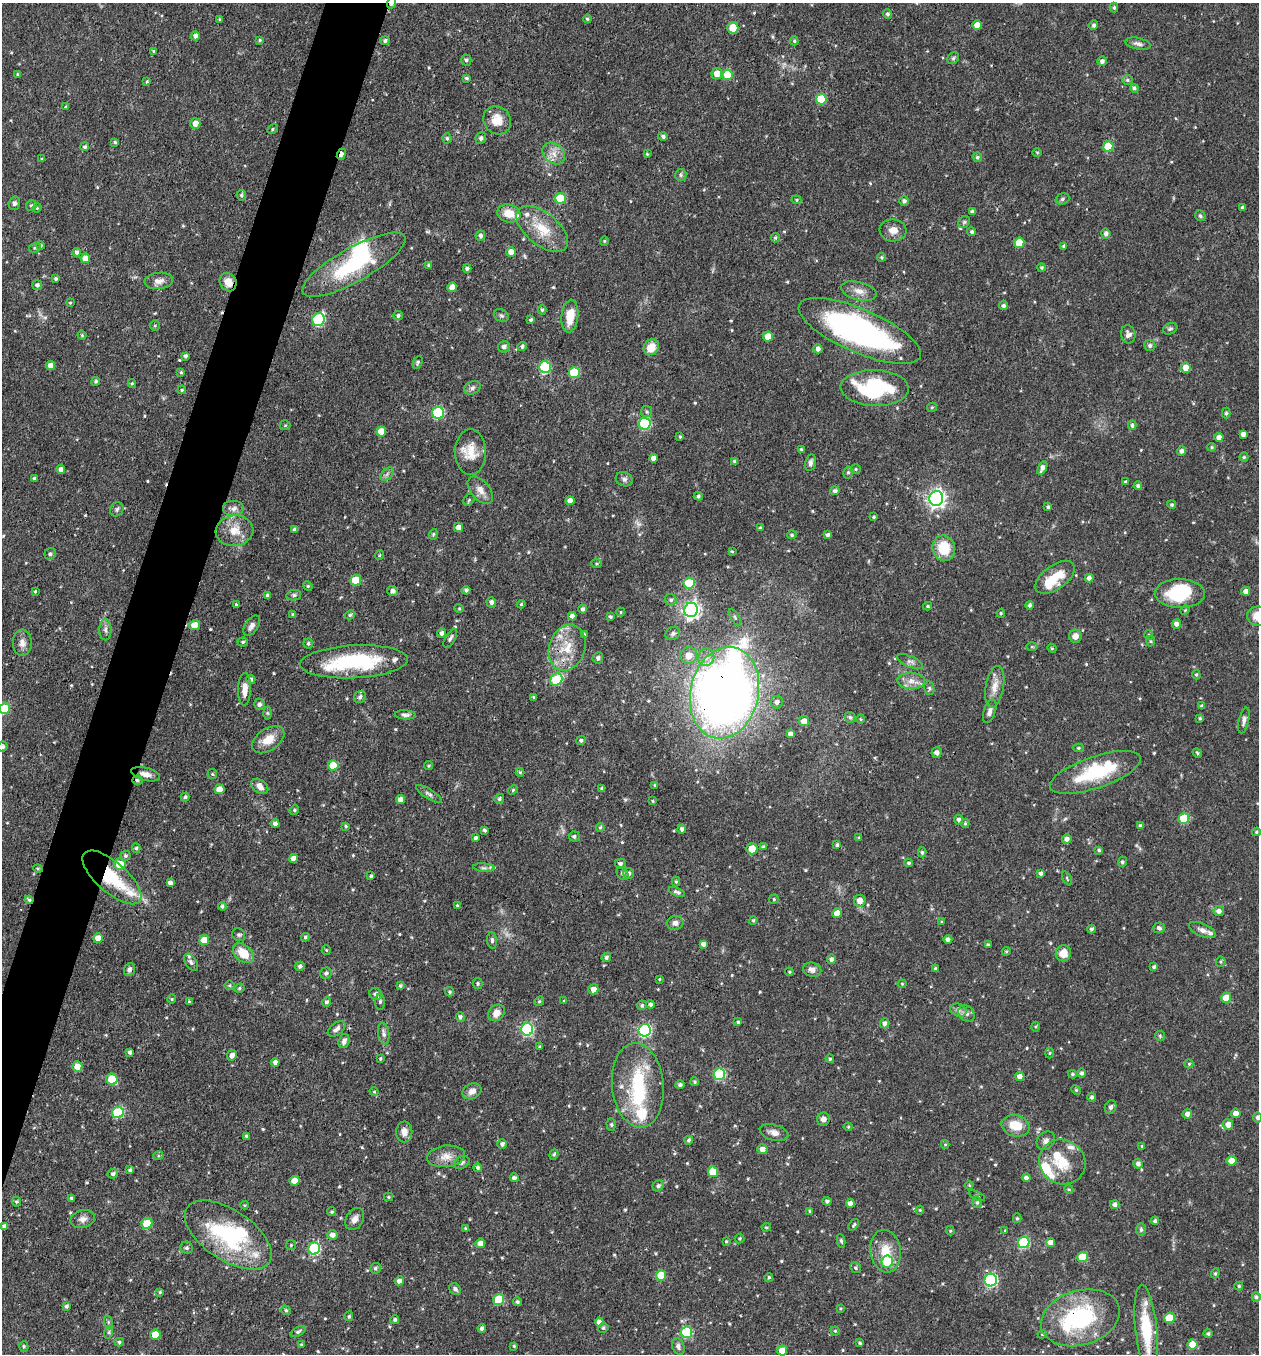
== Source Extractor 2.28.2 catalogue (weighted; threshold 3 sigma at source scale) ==
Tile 7 of 4 x 4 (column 3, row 2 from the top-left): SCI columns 2780-4036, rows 2708-4059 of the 5429 x 5415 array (HDU 1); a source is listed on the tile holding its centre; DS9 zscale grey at full resolution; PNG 1261 x 1356 px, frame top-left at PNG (2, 3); each listed source drawn as its Kron ellipse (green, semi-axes under 4 px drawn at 4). Shown black and unused: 4% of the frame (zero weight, under 3 of 4 exposures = <1% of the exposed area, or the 3 px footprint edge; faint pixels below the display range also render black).
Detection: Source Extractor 2.28.2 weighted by HDU 2 'WHT'; one run over the whole footprint, this tile lists its part. Background 0.0468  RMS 0.0035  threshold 0.0157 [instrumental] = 3 sigma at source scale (4.5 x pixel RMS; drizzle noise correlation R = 1.50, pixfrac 1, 0.05/0.05 arcsec/px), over >= 5 px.
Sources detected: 609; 1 too faint to see at this stretch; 7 inside a brighter object's white glare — neither listed nor drawn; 19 inside a brighter listed object's ellipse — not listed separately; of the other 582, all 500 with FLUX_AUTO >= 0.378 (the completeness limit of this list) listed and drawn (82 fainter detections not listed), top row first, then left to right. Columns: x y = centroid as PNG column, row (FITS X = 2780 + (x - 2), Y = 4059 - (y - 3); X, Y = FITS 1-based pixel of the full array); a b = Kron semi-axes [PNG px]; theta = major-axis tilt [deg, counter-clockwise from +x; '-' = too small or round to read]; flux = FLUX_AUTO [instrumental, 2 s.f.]
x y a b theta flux
391 3 5 3 - 1.4
1114 7 5 4 - 0.57
888 14 5 4 - 0.87
220 19 4 3 - 0.52
587 19 4 3 - 0.51
977 25 5 4 - 3.5
1094 25 5 4 - 0.81
733 28 5 5 - 8.7
195 36 4 4 - 1.4
260 40 4 3 - 0.43
385 41 5 4 - 0.82
794 41 4 4 - 0.54
1138 44 13 5 -11 1.4
153 51 4 3 - 0.4
953 58 6 5 - 0.64
466 60 5 5 - 0.85
1102 61 4 4 - 1.3
18 74 4 4 - 0.54
717 74 5 5 - 4.2
728 75 5 5 - 10
467 78 3 3 - 0.57
1128 80 5 5 - 0.63
147 82 3 3 - 0.45
1134 88 4 4 - 0.77
821 99 5 5 - 11
66 107 4 3 - 0.4
497 120 15 13 -56 5.4
195 123 5 5 - 3
272 129 6 4 30 0.48
663 136 4 4 - 0.84
447 138 5 4 - 0.66
481 138 6 5 - 0.86
115 142 4 3 - 0.55
1108 146 5 5 - 13
85 147 4 4 - 0.76
1037 152 5 3 - 0.38
341 154 6 3 69 1.9
554 154 12 9 -41 3.1
647 154 4 4 - 0.48
977 157 5 4 - 0.69
42 159 3 3 - 0.38
681 175 6 5 - 0.71
241 195 5 5 - 0.67
561 199 5 5 - 17
1062 199 7 5 18 0.8
796 200 5 4 - 0.44
904 201 5 5 - 0.92
14 203 7 5 73 0.87
31 206 6 5 - 0.76
1242 207 4 3 - 0.7
37 208 5 4 - 0.44
972 212 4 4 - 0.94
509 213 12 9 -15 5.2
1200 216 6 4 -46 0.62
964 222 6 5 - 0.68
542 229 30 16 -39 10
893 230 13 11 -7 3.1
972 232 4 4 - 0.73
1106 233 5 4 - 1.2
480 236 5 5 - 0.99
775 238 5 4 - 0.6
604 241 4 4 - 0.47
1019 243 5 5 - 7.9
40 245 4 4 - 0.63
1064 246 4 3 - 0.84
35 248 6 4 20 0.57
77 252 4 4 - 0.99
511 252 5 5 - 3.4
882 257 4 4 - 0.57
85 258 5 5 - 4
354 265 58 17 29 28
429 265 4 3 - 0.58
1042 267 4 4 - 0.59
467 268 4 3 - 0.9
56 279 4 4 - 0.72
159 281 14 8 6 2.4
228 282 9 8 - 3.5
37 285 5 5 - 1
452 287 5 4 - 3.7
859 291 18 9 -14 3.1
70 303 4 3 - 0.38
1004 306 4 4 - 0.97
542 310 4 4 - 0.55
398 316 5 4 - 0.78
501 316 8 6 -35 0.76
570 316 16 8 83 6.3
318 320 7 6 - 36
531 320 4 4 - 0.64
155 326 5 5 - 0.5
1170 329 7 5 25 0.68
860 331 66 21 -23 92
1128 334 9 7 -79 1.6
82 335 4 4 - 0.46
768 336 5 5 - 4.4
522 346 4 4 - 0.89
1150 346 5 5 - 0.94
504 347 6 5 - 1.3
651 347 8 7 - 5.6
818 349 4 4 - 1.6
185 356 4 3 - 0.85
418 362 7 4 64 0.67
51 365 4 4 - 3.1
545 367 6 6 - 28
1186 368 5 5 - 5.6
181 372 4 3 - 0.46
574 373 5 5 - 15
96 381 4 4 - 0.67
132 384 4 4 - 0.38
472 388 8 6 22 1.1
875 388 34 18 -2 32
182 390 4 3 - 0.45
932 407 5 4 - 0.47
647 412 5 5 - 0.61
438 413 6 6 - 29
1226 413 5 4 - 0.63
644 424 6 6 - 29
285 425 5 5 - 0.48
1132 425 4 3 - 0.77
381 431 5 5 - 5.6
1243 434 4 4 - 1.5
680 437 3 3 - 0.46
1219 437 4 4 - 2.2
1212 447 4 3 - 0.44
801 449 4 4 - 0.44
1181 451 5 4 - 1.3
471 452 23 15 -90 6.5
1244 457 4 4 - 0.55
653 458 4 4 - 2.1
735 462 4 4 - 1
810 463 8 5 78 1.2
1042 468 7 4 66 1.7
61 469 5 4 - 1.5
856 469 5 4 - 0.52
848 472 6 5 - 0.69
387 474 8 5 46 0.98
34 479 4 4 - 0.82
624 479 9 7 -18 1.1
1126 482 4 3 - 0.56
1138 486 4 4 - 0.8
480 490 16 9 -50 2.9
835 491 5 4 - 0.94
698 496 4 4 - 0.69
936 498 7 7 - 150
469 500 6 5 - 0.55
570 501 4 4 - 2.2
1172 505 4 4 - 0.58
1048 507 4 4 - 0.74
117 509 7 6 - 0.84
233 509 11 8 0 2.2
874 517 3 3 - 0.48
458 528 4 4 - 2.7
760 528 4 3 - 0.46
294 530 4 3 - 0.74
235 531 19 15 6 6
433 534 5 4 - 0.5
792 535 5 4 - 0.63
828 535 4 4 - 0.76
944 548 13 11 -71 11
732 551 4 3 - 0.4
50 554 6 5 - 0.76
379 555 5 4 - 0.44
597 563 5 4 - 0.46
1055 577 22 12 36 8.9
1089 578 4 4 - 1.2
356 580 5 5 - 12
689 583 5 5 - 16
308 586 5 4 - 0.45
466 590 4 4 - 0.93
35 591 3 2 - 0.38
393 591 5 5 - 1.3
1246 591 4 4 - 2.1
1180 594 25 14 -1 17
268 595 3 3 - 0.75
294 595 7 5 9 0.86
671 600 6 5 - 0.75
491 602 5 4 - 1.2
236 604 3 3 - 0.39
521 604 4 4 - 0.45
1029 605 4 3 - 0.81
928 606 4 3 - 0.53
459 608 4 4 - 0.4
583 609 4 4 - 1
691 610 7 6 - 130
1185 610 5 4 - 0.4
621 612 4 4 - 0.4
1001 613 4 3 - 0.44
293 615 3 3 - 0.47
350 615 5 4 - 0.67
572 616 4 4 - 1.7
1258 616 11 9 -10 5.5
610 617 3 3 - 0.65
735 617 9 4 -58 0.61
1176 624 5 4 - 1.5
194 625 5 5 - 4.9
252 626 11 6 57 1.7
105 630 11 6 -89 1.3
442 633 5 4 - 1.2
584 634 3 3 - 0.41
673 634 7 6 - 1.1
1149 635 5 4 - 0.4
1075 636 6 6 - 2.2
450 638 10 5 60 0.93
1151 641 5 3 - 0.41
243 642 5 4 - 0.65
22 643 13 9 -88 2.2
308 643 5 5 - 0.73
1032 647 6 4 -1 0.44
567 648 23 18 72 10
1052 648 5 4 - 0.41
689 655 8 8 - 3.7
706 657 9 8 - 2.2
598 658 5 5 - 0.86
354 662 54 16 3 31
910 662 14 5 -24 1.3
1196 675 5 4 - 0.43
251 679 4 4 - 0.67
556 680 7 5 49 15
911 681 13 8 -3 3.1
995 687 21 9 80 3.8
929 688 7 5 -76 0.73
245 689 16 6 88 2.9
725 693 46 34 77 360
360 697 6 5 - 1.2
534 697 3 3 - 0.43
777 702 6 6 - 1.3
259 704 6 5 - 1.2
1202 706 4 3 - 0.79
5 709 5 5 - 15
990 711 12 5 72 1.7
267 713 6 4 -89 0.48
405 715 10 4 -4 1.1
850 717 5 5 - 0.79
1200 718 3 3 - 0.55
861 719 4 4 - 0.41
1244 720 13 5 77 1.3
804 721 5 5 - 2.9
791 734 4 4 - 1.8
268 740 18 11 34 5.2
581 740 5 4 - 0.76
3 747 5 5 - 0.8
1078 748 5 4 - 0.53
937 752 5 5 - 1.4
1197 753 5 4 - 0.49
333 765 5 5 - 9.3
428 766 4 4 - 0.46
520 772 4 4 - 0.39
1095 772 48 16 19 25
146 774 15 6 -15 2.3
212 774 5 5 - 0.47
137 780 5 5 - 0.79
655 785 4 4 - 0.56
260 786 9 6 -38 2
602 788 3 3 - 0.75
219 789 5 5 - 3.7
513 790 5 4 - 0.47
429 794 15 5 -32 1.2
185 797 4 3 - 0.92
499 799 5 4 - 0.68
400 800 4 4 - 2.5
652 801 3 3 - 0.38
294 810 5 4 - 0.5
1184 819 5 5 - 12
959 820 5 4 - 1
965 823 5 4 - 0.45
275 824 4 4 - 1.4
346 826 4 3 - 0.44
1141 826 4 4 - 1.1
600 827 4 3 - 0.52
682 829 4 4 - 0.97
485 830 3 3 - 0.68
1256 832 4 3 - 0.53
574 836 5 5 - 0.68
475 838 4 3 - 0.91
859 838 4 4 - 0.44
1067 839 5 4 - 1.6
837 845 4 3 - 0.7
763 847 4 4 - 0.59
136 848 4 4 - 0.58
752 849 5 5 - 5.9
1099 850 4 3 - 0.57
922 852 5 4 - 0.63
125 855 5 5 - 0.66
293 858 4 4 - 2.1
1122 862 5 4 - 0.73
909 863 4 3 - 0.6
120 864 6 5 - 6.9
620 864 5 5 - 0.92
484 868 11 4 -4 1.1
38 869 5 3 - 0.4
629 873 5 5 - 0.96
1041 873 4 3 - 0.98
623 874 7 5 -59 0.79
371 876 3 3 - 0.59
112 877 37 15 -41 20
1067 878 7 3 -64 0.44
676 882 5 4 - 0.46
170 883 4 4 - 1.3
677 892 8 4 -20 1
774 899 4 4 - 0.46
29 900 4 4 - 0.61
860 901 6 6 - 2.7
457 905 4 4 - 0.39
222 906 4 4 - 0.81
1219 911 5 5 - 1.6
837 913 5 4 - 3.3
753 920 4 3 - 0.44
942 922 4 3 - 0.53
675 923 8 6 6 1.7
1159 928 6 5 - 0.94
1091 929 4 4 - 0.79
1202 930 14 6 -23 2
239 935 7 6 - 0.7
305 937 4 4 - 0.68
98 938 5 5 - 3.3
948 939 4 4 - 1.1
204 940 5 5 - 5.3
492 940 8 5 -85 0.87
703 944 4 4 - 1.4
988 945 4 3 - 0.52
326 950 5 4 - 0.41
1006 951 4 4 - 0.41
243 953 12 8 -42 7.5
1063 953 8 7 - 4.5
606 957 5 4 - 0.75
831 959 4 4 - 1.1
191 962 9 5 -57 1.1
1221 962 5 5 - 0.53
300 966 5 4 - 0.85
1154 967 4 4 - 0.73
129 969 7 5 67 1.4
935 969 3 3 - 0.68
812 970 9 7 -13 1.8
789 972 4 4 - 0.38
326 973 6 5 - 0.86
659 979 4 3 - 0.38
478 983 5 4 - 0.53
902 984 4 4 - 0.39
229 985 5 5 - 0.5
400 986 4 4 - 0.55
239 988 5 4 - 0.51
593 989 5 5 - 3
449 992 5 4 - 0.53
376 994 6 6 - 1.5
1226 998 5 5 - 8
172 999 4 4 - 0.46
539 1001 5 4 - 0.54
564 1001 3 3 - 0.41
190 1002 4 3 - 0.57
326 1002 5 4 - 0.87
380 1002 8 5 90 0.93
651 1004 4 4 - 1.1
642 1005 5 4 - 0.63
959 1010 8 6 -20 1.4
496 1013 9 7 45 2.9
967 1014 9 7 -44 1.4
460 1017 5 4 - 0.84
738 1022 4 4 - 0.59
885 1023 5 4 - 1.2
1036 1027 5 3 - 0.44
336 1029 10 6 39 1.4
527 1029 6 6 - 41
645 1030 6 6 - 51
384 1033 11 5 -80 1.2
1160 1036 5 5 - 0.48
344 1041 7 5 71 1.3
540 1047 3 3 - 0.43
130 1052 4 3 - 0.95
1050 1053 5 3 - 0.42
232 1055 5 4 - 1.9
380 1058 4 3 - 0.53
830 1059 4 3 - 0.54
275 1062 4 4 - 1.5
1189 1064 4 4 - 0.44
77 1067 5 5 - 3.6
1081 1073 4 4 - 0.91
719 1074 6 5 - 28
1072 1074 4 3 - 0.53
1020 1076 4 4 - 2.3
112 1079 6 5 - 12
695 1082 4 4 - 0.59
638 1085 42 26 -84 24
680 1085 4 4 - 0.88
1076 1090 5 4 - 0.4
472 1091 10 7 27 2.2
374 1092 4 4 - 0.4
1092 1097 4 4 - 0.78
1111 1107 7 5 66 1.2
118 1112 6 5 - 24
1236 1113 5 4 - 2.3
1187 1114 5 4 - 1.6
1258 1117 5 4 - 0.98
823 1119 6 6 - 2
1228 1124 5 5 - 2.8
611 1125 6 4 -88 0.63
1016 1126 14 10 -14 7
848 1127 4 4 - 0.39
404 1132 10 8 89 2.4
774 1133 15 8 -15 2.2
247 1136 3 3 - 0.67
689 1140 4 4 - 0.73
1046 1141 10 8 50 1.4
502 1144 5 4 - 1.2
945 1144 4 4 - 0.39
1142 1146 3 3 - 0.41
762 1149 5 5 - 2.2
554 1155 5 4 - 0.52
158 1156 5 3 - 0.39
446 1156 19 10 7 3.9
1232 1161 5 5 - 4
462 1162 8 6 33 0.98
1062 1162 23 22 - 11
1138 1164 5 4 - 1.2
478 1168 4 4 - 0.7
130 1170 4 3 - 0.81
713 1172 5 5 - 7.5
113 1174 5 4 - 0.87
514 1178 4 4 - 1.1
1026 1178 4 4 - 1.5
295 1181 5 4 - 4.3
969 1185 4 4 - 0.39
658 1186 6 5 - 0.84
1069 1189 5 4 - 0.42
977 1196 9 4 -26 0.56
389 1197 4 4 - 0.45
71 1198 4 3 - 0.51
827 1201 4 4 - 0.86
16 1202 5 4 - 0.51
977 1202 6 4 -78 0.74
850 1203 4 4 - 1.8
1115 1204 5 4 - 1.2
245 1205 4 4 - 0.39
920 1210 4 4 - 0.38
810 1211 4 4 - 0.63
332 1212 4 4 - 0.58
1017 1218 5 4 - 0.48
83 1219 12 9 16 2
355 1219 12 8 59 2.1
1155 1221 4 4 - 0.9
147 1224 6 5 - 12
854 1225 6 4 52 0.57
4 1226 4 4 - 1.3
766 1227 4 3 - 0.4
465 1228 3 3 - 0.38
1141 1230 6 5 - 0.66
950 1231 5 4 - 0.44
1005 1231 4 3 - 0.4
228 1235 49 25 -34 36
332 1235 5 5 - 1.5
740 1239 5 5 - 0.47
726 1241 4 3 - 0.44
841 1241 7 4 -79 0.71
1024 1242 6 5 - 30
480 1243 5 4 - 2.1
1050 1243 4 4 - 3.5
291 1245 5 5 - 0.48
187 1248 6 6 - 0.8
314 1248 6 6 - 35
886 1251 21 15 -82 7.5
1082 1257 5 5 - 9.9
887 1262 6 5 - 12
375 1268 5 5 - 0.74
856 1268 6 5 - 0.66
1215 1273 5 4 - 0.49
661 1275 5 5 - 9.7
769 1277 4 4 - 0.58
991 1280 6 6 - 53
399 1281 5 4 - 1.9
1239 1286 4 4 - 0.53
455 1289 6 5 - 0.93
160 1292 4 4 - 0.48
1256 1297 5 4 - 0.68
498 1300 6 5 - 14
517 1302 4 4 - 0.64
66 1306 4 4 - 0.64
840 1308 4 3 - 0.38
286 1310 5 4 - 0.65
349 1316 5 4 - 0.59
1080 1318 40 27 17 38
1170 1318 5 5 - 9.8
395 1320 4 4 - 0.69
108 1322 6 4 -72 0.49
599 1322 4 4 - 2
482 1328 4 4 - 0.88
603 1328 5 4 - 0.64
1146 1330 45 11 -84 18
835 1331 4 4 - 0.41
109 1332 6 4 72 0.61
298 1332 8 4 28 0.75
687 1332 6 5 - 28
155 1334 5 5 - 6.2
1042 1334 4 4 - 0.41
1208 1334 5 4 - 0.67
119 1342 5 4 - 0.61
860 1343 4 3 - 0.48
1192 1344 5 5 - 6
301 1345 4 3 - 0.4
24 1346 5 4 - 0.53
514 1346 3 3 - 0.41
678 1346 8 6 -68 1.2
782 1350 5 5 - 3.5
Overlapping masked pixels (flux is a lower limit): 9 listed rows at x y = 391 3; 733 28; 341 154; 228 282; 725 693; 137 780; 112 877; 29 900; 1080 1318
Isophote crosses this tile's border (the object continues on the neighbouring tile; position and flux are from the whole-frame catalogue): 5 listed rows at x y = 391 3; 1258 616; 5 709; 3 747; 1258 1117